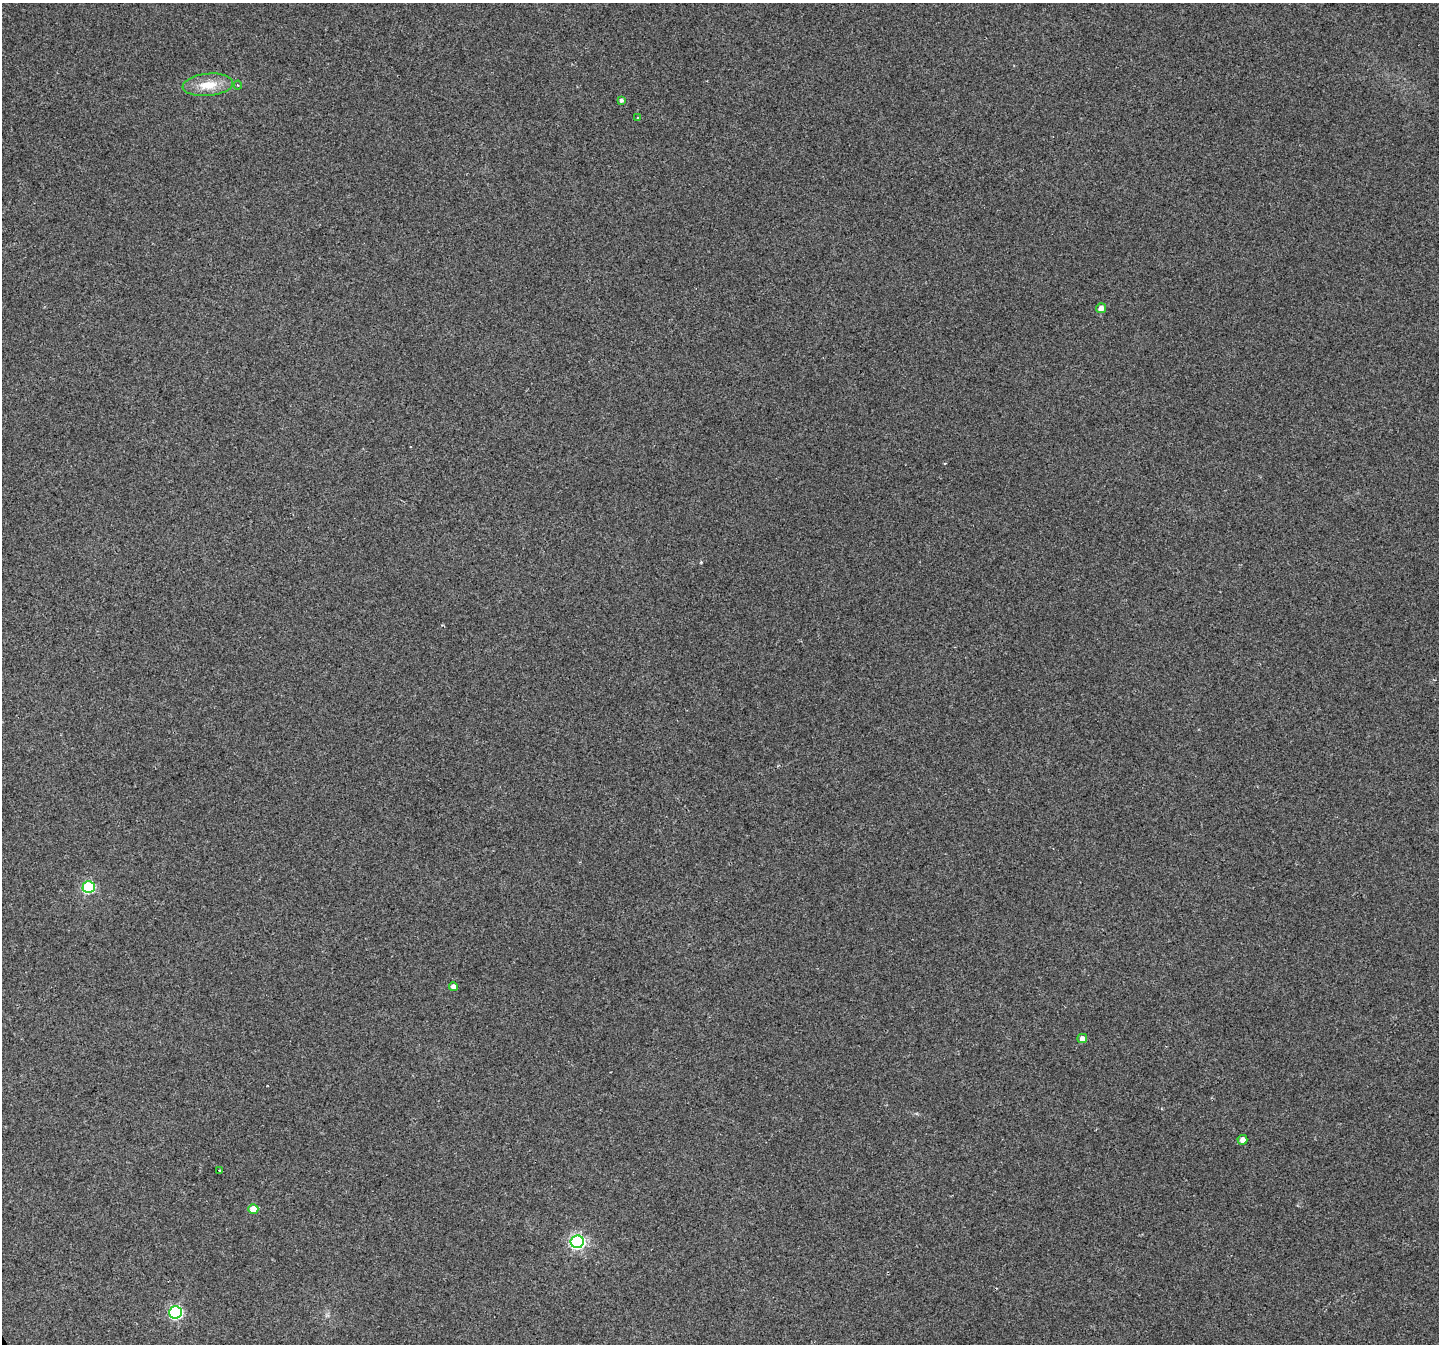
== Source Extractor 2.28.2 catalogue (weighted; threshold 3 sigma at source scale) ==
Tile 7 of 4 x 4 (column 3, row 2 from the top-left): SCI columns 2877-4313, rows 2845-4186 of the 5750 x 5629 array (HDU 1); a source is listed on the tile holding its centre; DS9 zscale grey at full resolution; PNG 1441 x 1346 px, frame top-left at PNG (2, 3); each listed source drawn as its Kron ellipse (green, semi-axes under 4 px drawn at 4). Shown black and unused: <1% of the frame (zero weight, under 2 of 3 exposures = <1% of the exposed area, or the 3 px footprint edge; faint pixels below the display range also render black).
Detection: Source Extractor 2.28.2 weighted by HDU 2 'WHT'; one run over the whole footprint, this tile lists its part. Background 0.0804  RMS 0.0076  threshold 0.0341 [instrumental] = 3 sigma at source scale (4.5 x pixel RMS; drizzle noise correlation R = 1.50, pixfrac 1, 0.0396/0.0396 arcsec/px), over >= 5 px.
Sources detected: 15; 2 cosmic-ray / hot-pixel residue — neither listed nor drawn; the other 13 listed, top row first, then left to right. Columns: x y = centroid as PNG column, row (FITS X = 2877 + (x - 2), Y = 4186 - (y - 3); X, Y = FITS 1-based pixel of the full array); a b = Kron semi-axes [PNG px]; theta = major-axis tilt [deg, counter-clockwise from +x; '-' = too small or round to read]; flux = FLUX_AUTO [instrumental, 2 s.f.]
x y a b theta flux
208 85 25 11 5 15
238 85 4 4 - 0.87
621 100 4 4 - 1.8
638 117 4 2 - 0.58
1101 308 5 5 - 5.2
89 887 6 6 - 80
453 987 4 4 - 4.4
1082 1039 5 4 - 4.6
1242 1140 5 5 - 4.5
220 1171 3 3 - 2.1
253 1209 5 4 - 12
577 1242 6 6 - 170
175 1312 6 6 - 100